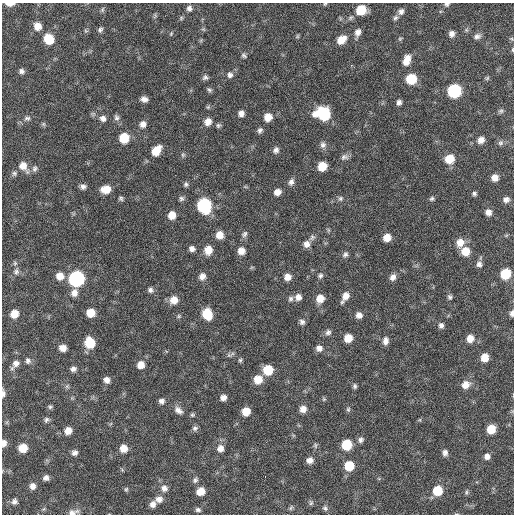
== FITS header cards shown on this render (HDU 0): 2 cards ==
NAXIS1  =                  512 / Axis length
NAXIS2  =                  512 / Axis length

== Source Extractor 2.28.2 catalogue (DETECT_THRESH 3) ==
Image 512 x 512 px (HDU 0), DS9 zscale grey, 1 PNG px = 1 image px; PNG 516 x 516 px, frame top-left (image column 1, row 512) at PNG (2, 3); no overlay
Background 58.3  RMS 8.4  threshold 25.2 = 3 sigma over >= 5 px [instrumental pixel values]
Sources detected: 174; all 174 listed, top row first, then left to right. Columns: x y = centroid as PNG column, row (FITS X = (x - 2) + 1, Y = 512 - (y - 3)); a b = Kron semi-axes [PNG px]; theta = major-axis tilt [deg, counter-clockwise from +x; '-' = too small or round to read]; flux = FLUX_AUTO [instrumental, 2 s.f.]
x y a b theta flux
10 4 8 3 1 3700
325 4 5 4 - 550
447 4 7 5 9 1100
189 8 7 6 - 2000
102 10 8 5 82 1000
361 10 8 7 - 15000
401 11 8 7 - 2100
155 16 8 4 74 920
395 18 7 6 - 1300
37 26 8 8 - 5500
100 29 7 5 66 1300
203 29 6 4 -18 720
86 31 6 4 -19 710
358 32 8 6 74 2900
171 34 6 4 78 710
452 34 7 6 - 2500
297 36 6 4 60 640
477 36 9 7 22 2200
49 39 9 8 - 14000
400 39 5 5 - 710
512 39 6 4 -71 670
341 40 9 7 40 7100
513 50 6 3 90 610
244 56 8 5 -33 1200
407 60 12 7 70 5800
21 71 7 6 - 1800
230 75 8 7 - 2000
205 77 7 6 - 1500
487 78 6 5 - 850
411 79 7 7 - 20000
209 90 8 5 -37 1100
454 91 8 8 - 61000
144 99 7 5 -12 2800
399 102 6 5 - 1800
501 111 7 6 - 1200
241 113 6 6 - 2800
323 114 11 9 -17 40000
116 117 8 7 - 1700
268 117 7 7 - 6300
27 118 8 6 2 1500
103 118 8 7 - 2600
208 122 9 8 - 4200
43 124 6 5 - 870
143 124 8 7 - 2900
218 125 6 6 - 1100
260 130 7 6 - 1600
124 138 7 7 - 16000
481 140 8 7 - 3800
500 143 8 7 - 1600
323 145 9 8 - 2100
276 150 8 7 - 2200
156 151 10 7 51 10000
183 155 6 5 - 990
344 157 11 8 14 2100
449 159 8 8 - 11000
23 166 12 8 -54 6000
322 166 7 7 - 11000
34 168 9 6 69 1700
14 173 7 6 - 1300
495 178 6 6 - 4200
291 182 9 7 65 2200
186 184 7 5 -87 1200
83 187 7 6 - 2000
106 189 9 7 10 8100
277 192 7 6 - 3600
474 193 5 5 - 1100
121 198 6 5 - 1100
181 198 7 6 - 1400
340 198 6 6 - 1200
432 199 6 5 - 1100
506 199 8 6 30 2300
204 206 9 8 - 79000
488 212 7 7 - 2900
172 215 7 7 - 6200
244 234 9 7 56 1600
219 235 7 7 - 5500
312 237 9 6 59 1700
387 237 7 6 - 5800
460 242 10 9 - 5600
307 244 8 8 - 3200
192 249 6 6 - 2300
208 250 8 7 - 7100
241 251 7 7 - 4700
465 251 8 8 - 8500
345 254 8 6 48 1600
15 263 6 5 - 1000
479 264 7 7 - 2100
16 271 9 7 83 1700
505 274 8 7 - 20000
60 276 8 8 - 5500
202 276 8 8 - 3300
320 276 7 6 - 1400
287 277 7 6 - 4400
393 277 8 7 - 2900
76 279 8 8 - 130000
150 290 7 7 - 1700
74 293 9 8 - 3700
346 296 10 8 63 4600
298 297 8 7 - 3200
450 297 7 6 - 1300
320 298 8 7 - 6300
291 299 7 7 - 1500
174 300 9 8 - 6000
90 313 7 7 - 8600
512 313 7 4 85 1800
14 314 7 6 - 7300
207 314 9 7 -71 17000
359 315 7 7 - 3100
179 316 5 5 - 860
302 322 7 6 - 1700
441 325 7 6 - 1800
328 332 8 7 - 1800
348 338 7 6 - 8000
470 338 8 7 - 5200
385 341 9 7 82 2700
90 343 8 7 - 19000
63 348 6 6 - 4400
319 348 7 7 - 2800
229 355 8 5 6 1300
485 358 7 6 - 7000
240 360 6 5 - 860
28 361 7 7 - 1700
16 363 10 8 47 3100
141 365 8 7 - 5100
73 369 7 6 - 2000
268 370 8 7 - 16000
258 379 8 8 - 8600
106 380 7 6 - 2900
465 385 9 8 - 5100
67 386 7 4 72 930
355 386 6 5 - 1200
3 393 9 4 -90 1800
223 397 6 6 - 2900
324 399 6 5 - 800
161 401 6 6 - 2200
50 407 6 5 - 1000
303 409 8 7 - 3900
348 409 7 5 89 1000
178 410 12 7 -40 3100
246 411 7 6 - 8600
192 415 6 5 - 890
46 420 7 6 - 1300
195 428 7 7 - 1500
491 429 7 6 - 11000
68 431 7 7 - 5100
361 440 8 6 67 1800
4 443 7 5 85 3100
315 445 7 5 90 1100
347 445 7 7 - 17000
23 448 7 6 - 11000
123 448 7 7 - 5800
220 448 8 8 - 3700
75 453 7 7 - 2000
445 453 8 6 86 1900
487 456 7 6 - 2500
310 460 6 6 - 3300
349 466 7 7 - 15000
265 476 3 2 - 2700
46 478 6 6 - 2200
195 480 8 6 42 1500
32 486 7 7 - 3000
164 488 9 8 - 3000
126 489 6 5 - 820
437 490 8 7 - 15000
201 491 7 7 - 6800
466 492 7 4 72 830
159 499 9 8 - 3100
14 501 8 7 - 1900
311 503 7 6 - 1100
153 504 8 6 65 2800
291 508 8 5 70 890
325 508 7 6 - 1200
198 510 7 5 -13 1400
73 512 14 6 15 3100
At the frame edge (FLAGS 8, measured only in part): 8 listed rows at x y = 10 4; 325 4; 447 4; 513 50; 512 313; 3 393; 4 443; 73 512